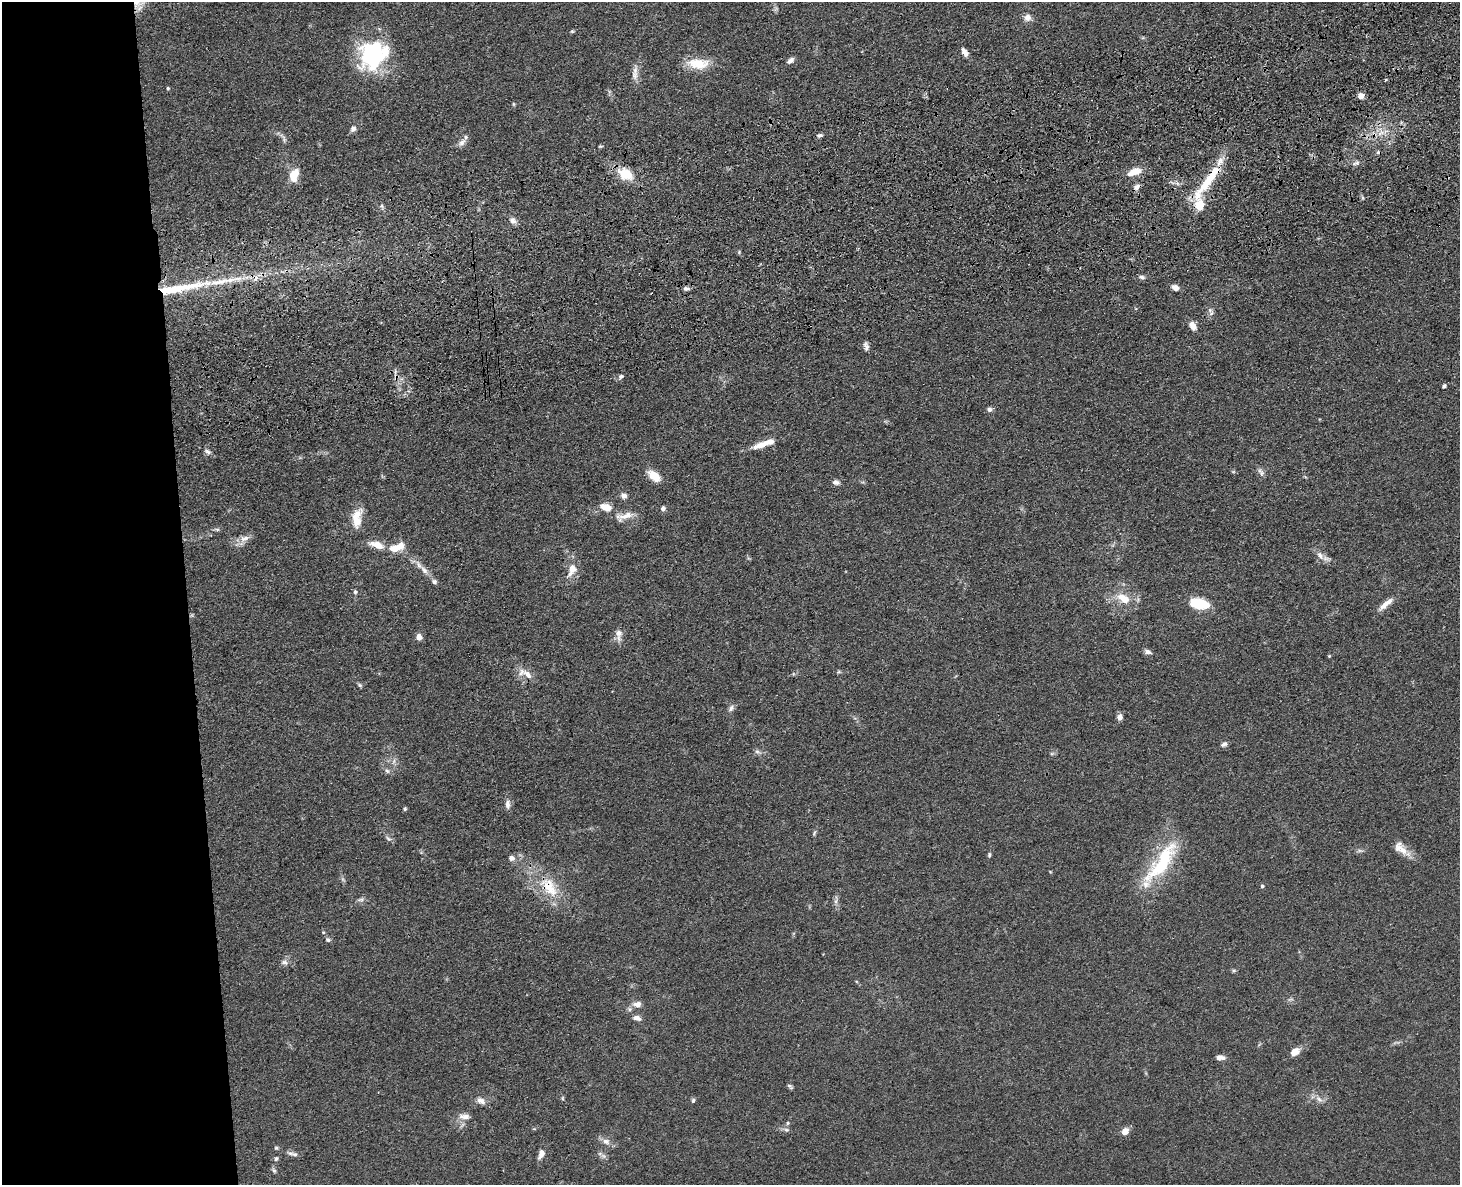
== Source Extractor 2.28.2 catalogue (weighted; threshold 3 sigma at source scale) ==
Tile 7 of 3 x 4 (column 1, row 3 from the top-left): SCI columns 270-1727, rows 1300-2482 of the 4800 x 4963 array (HDU 1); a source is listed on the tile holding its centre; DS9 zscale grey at full resolution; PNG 1462 x 1187 px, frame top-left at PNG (2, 2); no overlay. Shown black and unused: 13% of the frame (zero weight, under 3 of 4 exposures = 6% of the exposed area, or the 3 px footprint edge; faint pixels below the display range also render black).
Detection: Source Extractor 2.28.2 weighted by HDU 2 'WHT'; one run over the whole footprint, this tile lists its part. Background 0.0683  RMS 0.0059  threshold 0.0265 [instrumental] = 3 sigma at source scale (4.5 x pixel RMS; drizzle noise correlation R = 1.50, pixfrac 1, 0.05/0.05 arcsec/px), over >= 5 px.
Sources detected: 122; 1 too faint to see at this stretch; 1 inside a brighter object's white glare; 2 cosmic-ray / hot-pixel residue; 2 long thin detections or spike segments (spike, bleed or trail) — not listed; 10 inside a brighter listed object's ellipse — not listed separately; the other 106 listed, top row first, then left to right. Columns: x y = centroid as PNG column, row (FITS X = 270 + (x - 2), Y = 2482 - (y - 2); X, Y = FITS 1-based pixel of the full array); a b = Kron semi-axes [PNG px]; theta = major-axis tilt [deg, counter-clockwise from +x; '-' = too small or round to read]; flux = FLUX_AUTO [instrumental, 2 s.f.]
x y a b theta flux
1027 17 9 9 - 3.4
572 31 5 5 - 0.71
965 52 10 6 -58 3.3
373 55 39 32 46 55
790 60 9 5 40 2.1
698 64 29 13 -3 13
634 75 15 8 88 4
168 88 4 4 - 0.81
1361 96 7 6 - 3.4
513 104 6 4 -89 0.67
353 129 8 6 56 2.1
1381 133 11 4 33 2.7
819 135 7 4 14 1.4
283 138 17 4 -61 2
462 143 13 7 52 2.7
1356 163 10 5 18 1.7
1134 172 16 8 21 8
625 174 21 13 -29 14
294 175 15 10 72 9
1209 179 49 11 54 26
1137 187 10 6 34 2.2
1363 198 6 4 -73 0.96
381 206 6 5 - 1
513 220 11 8 -37 2.9
1141 277 7 5 -5 1.5
256 278 9 6 71 3.2
1175 287 8 6 -27 3.2
686 288 7 5 0 1.7
1211 313 8 5 57 1.7
1192 326 10 6 -56 4.6
866 346 11 6 -79 2.1
621 376 8 6 31 1.5
1444 386 5 4 - 1.2
989 409 6 6 - 2
760 445 22 8 18 7.1
208 452 9 5 -30 1.7
1261 472 12 7 -61 2.2
654 476 16 9 -40 8.3
836 482 9 6 -6 2.2
624 496 7 6 - 2.5
605 507 12 7 -13 7.9
663 508 5 5 - 2.1
624 516 26 9 15 6.2
356 521 19 13 -84 8.1
217 529 8 4 -8 1
244 538 13 8 16 4.1
377 545 18 8 -19 7.4
394 549 13 9 5 7.2
1320 555 14 8 -55 4
424 570 14 7 -54 3.6
572 570 18 11 67 7.1
434 582 7 6 - 1.5
355 592 6 5 - 1.2
1123 598 22 12 -31 11
1199 604 18 9 -9 23
1386 604 25 6 41 5.1
619 634 17 9 -86 4
419 637 5 4 - 6.7
1147 652 9 6 -14 2.1
1329 656 4 4 - 0.48
838 672 6 4 12 0.85
527 674 17 8 -40 5.3
360 685 6 5 - 0.93
731 708 10 6 52 2
1120 717 7 6 - 2.8
1224 744 9 6 31 1.7
757 752 8 4 -9 1.4
394 761 7 4 71 1.3
387 771 6 6 - 1.3
508 804 13 7 86 2.7
405 809 5 4 - 0.92
814 833 8 3 71 0.94
388 839 9 6 -38 1.5
1403 850 24 10 -39 6.4
1360 851 7 4 -19 1.1
989 855 7 4 82 0.97
1164 857 46 19 53 34
511 858 8 7 - 2.2
1262 886 4 3 - 1.1
550 888 31 18 -58 21
361 899 10 5 18 1.5
836 901 7 4 72 1.4
323 932 5 4 - 0.67
328 940 7 5 -26 1.2
284 962 10 7 -13 2.2
1234 970 6 4 1 0.84
637 1004 10 8 1 3.7
637 1018 10 6 -16 2.7
1295 1052 12 8 36 5.1
1220 1057 10 5 -2 3
790 1086 7 4 -39 1.2
562 1098 6 3 -71 0.73
1319 1099 12 6 -49 2.8
693 1100 6 5 - 0.98
481 1101 13 8 -27 3.3
464 1116 16 7 0 3.8
788 1123 5 4 - 0.81
786 1130 8 5 -20 1.4
1125 1131 8 7 - 4.8
606 1141 12 8 -16 3.4
276 1148 5 5 - 0.8
295 1154 10 6 -16 2
541 1154 12 7 71 3.7
603 1156 7 6 - 1.7
276 1159 6 5 - 1.1
274 1171 7 5 -53 1.1
Overlapping masked pixels (flux is a lower limit): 5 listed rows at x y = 625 174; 1209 179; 1137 187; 256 278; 550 888